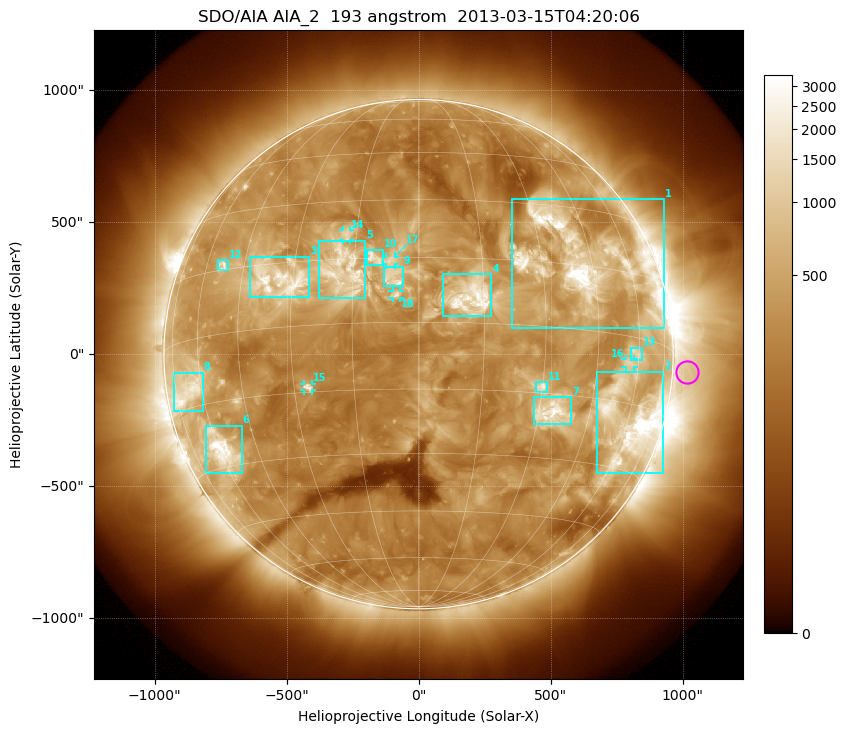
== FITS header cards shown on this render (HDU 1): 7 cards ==
TELESCOP= 'SDO/AIA'
INSTRUME= 'AIA_2'
WAVELNTH=                  193
WAVEUNIT= 'angstrom'
DATE-OBS= '2013-03-15T04:20:06.84'
CTYPE1  = 'HPLN-TAN'
CTYPE2  = 'HPLT-TAN'

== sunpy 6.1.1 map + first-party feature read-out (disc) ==
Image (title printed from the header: SDO/AIA AIA_2  193 angstrom  2013-03-15T04:20:06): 1024 x 1024 px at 2.4 arcsec/px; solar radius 965 arcsec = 402 px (full disc in frame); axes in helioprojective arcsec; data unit not stated in the header (colour bar unlabelled)
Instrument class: DISC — disc imager (sunpy class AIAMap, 193 A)
Bright regions (active regions / flare kernels): reference = the median radial profile (limb darkening/brightening removed); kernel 9 px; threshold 5 sigma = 709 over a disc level ~303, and >= 1.15x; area >= 12 px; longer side >= 10 px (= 24 arcsec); searched inside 0.97 R_sun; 18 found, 18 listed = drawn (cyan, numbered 1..; 5 of them under ~33 arcsec drawn as corner ticks so the feature stays visible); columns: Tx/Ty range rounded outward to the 5 arcsec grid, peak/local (2 s.f.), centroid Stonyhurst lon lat
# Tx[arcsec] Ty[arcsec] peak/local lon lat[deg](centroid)
1 350..930 95..590 18 +43 +16
2 675..930 -450..-65 21 +61 -19
3 -640..-415 215..370 10 -34 +11
4 90..275 145..305 8.4 +12 +6
5 -380..-200 210..430 6.2 -17 +12
6 -810..-670 -450..-270 11 -59 -26
7 435..580 -270..-160 9.8 +34 -19
8 -930..-815 -215..-70 6.4 -67 -11
9 -130..-60 260..330 6.3 -6 +10
10 -195..-135 335..395 5.3 -10 +15
11 445..490 -145..-105 6.5 +30 -14
12 -760..-720 320..355 5.3 -53 +16
13 805..845 -25..25 3.9 +59 -4
14 -285..-260 435..470 4.2 -17 +21
15 -435..-400 -140..-110 5.2 -26 -14
16 785..815 -50..-20 3.9 +56 -6
17 -125..-90 340..370 3.8 -6 +14
18 -100..-70 210..240 4.6 -5 +6
Off-limb structures (1.02-1.3 R_sun): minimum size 162 px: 2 found; the strongest spans PA ~230..300 deg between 1.02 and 1.3 R_sun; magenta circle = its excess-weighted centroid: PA ~265 deg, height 1.06 R_sun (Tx ~1020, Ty ~-70 arcsec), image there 1.8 x the reference